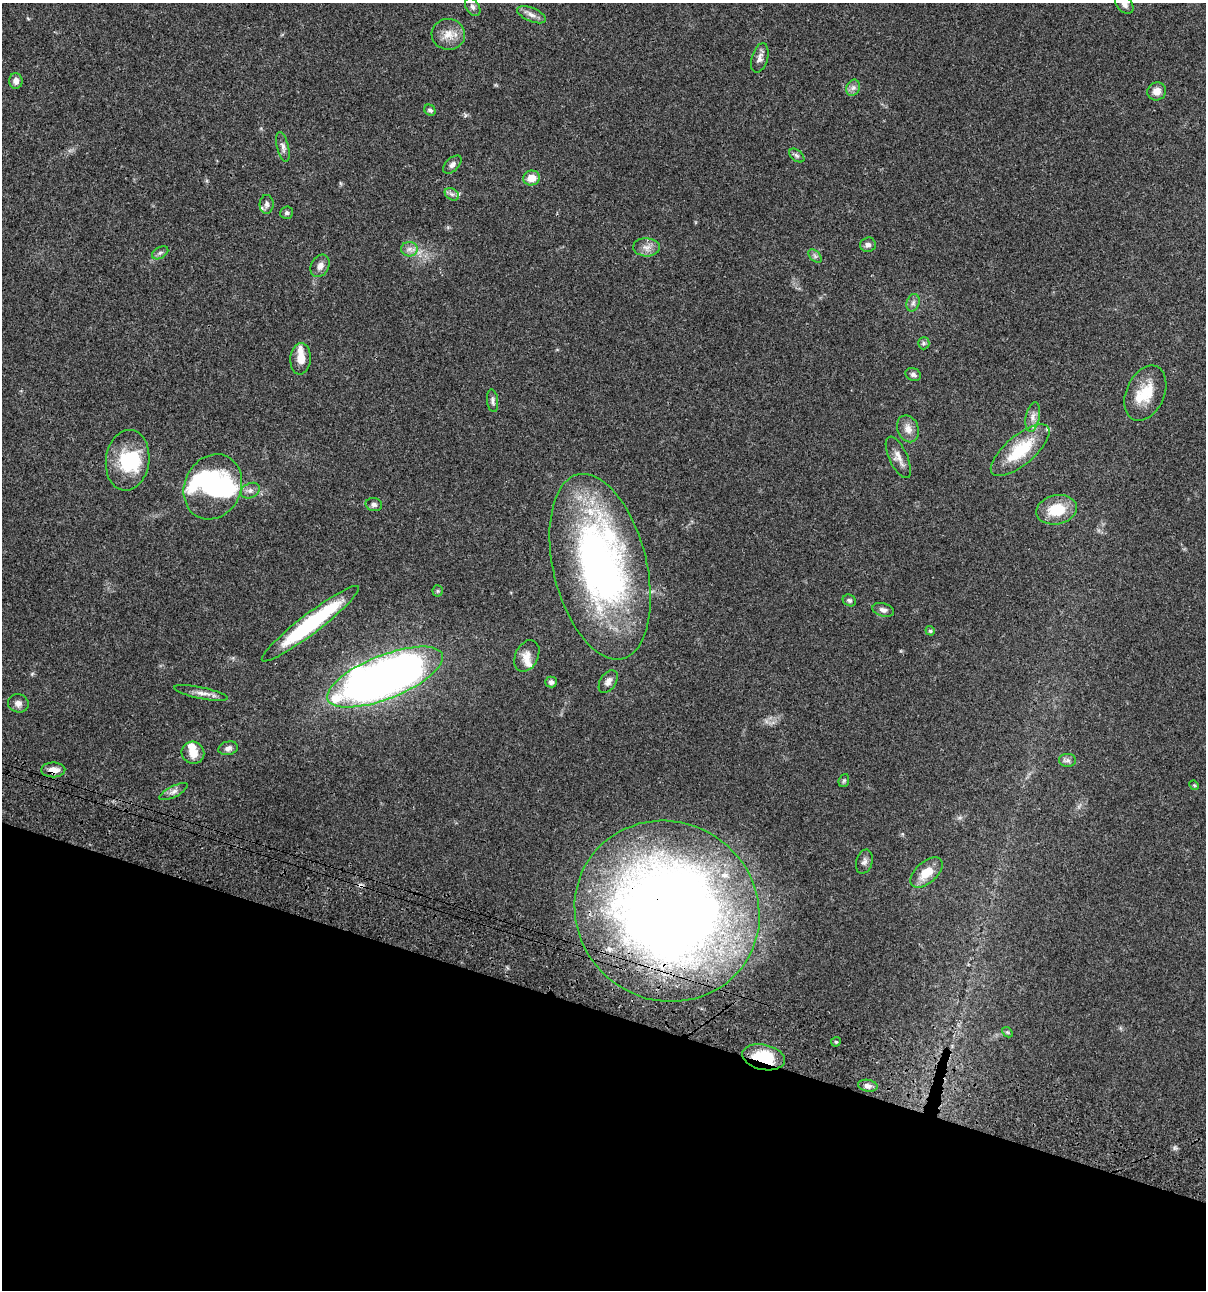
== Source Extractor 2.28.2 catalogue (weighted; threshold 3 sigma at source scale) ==
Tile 15 of 4 x 4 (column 3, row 4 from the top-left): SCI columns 2640-3843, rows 120-1407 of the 5404 x 5390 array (HDU 1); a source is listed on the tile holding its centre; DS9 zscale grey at full resolution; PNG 1208 x 1292 px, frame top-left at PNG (2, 3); each listed source drawn as its Kron ellipse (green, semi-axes under 4 px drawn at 4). Shown black and unused: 22% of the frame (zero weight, under 3 of 4 exposures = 9% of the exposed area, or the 3 px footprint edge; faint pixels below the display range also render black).
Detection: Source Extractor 2.28.2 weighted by HDU 2 'WHT'; one run over the whole footprint, this tile lists its part. Background 0.0467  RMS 0.0053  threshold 0.0237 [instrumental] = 3 sigma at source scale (4.5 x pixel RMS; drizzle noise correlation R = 1.50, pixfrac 1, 0.05/0.05 arcsec/px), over >= 5 px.
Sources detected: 74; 3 inside a brighter object's white glare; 1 cosmic-ray / hot-pixel residue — neither listed nor drawn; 7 inside a brighter listed object's ellipse — not listed separately; the other 63 listed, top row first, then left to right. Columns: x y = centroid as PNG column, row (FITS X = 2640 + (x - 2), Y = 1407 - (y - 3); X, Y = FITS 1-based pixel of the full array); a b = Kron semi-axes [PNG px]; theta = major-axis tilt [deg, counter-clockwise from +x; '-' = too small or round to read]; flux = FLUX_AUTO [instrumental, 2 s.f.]
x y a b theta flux
1124 4 11 7 -47 2.2
473 7 10 6 -56 1.6
532 15 15 6 -23 2.8
448 34 17 15 -8 6.4
760 58 15 8 73 2.6
16 81 8 6 -88 2.7
853 88 8 6 68 1.9
1157 91 9 9 - 4
430 110 6 5 - 1.2
283 147 15 6 -77 2.1
797 156 9 5 -40 1.1
452 165 11 6 44 1.9
531 178 8 7 - 6.5
452 194 8 5 -30 1.5
267 204 9 7 87 1.7
287 213 6 6 - 1
868 245 8 7 - 2
646 247 13 9 -2 3.6
409 249 8 7 - 2.4
160 253 9 5 30 1.3
815 256 8 5 -45 1.3
320 266 12 8 61 2.8
913 303 9 6 74 1.7
924 343 6 5 - 1
301 359 16 10 85 5.2
913 374 8 6 -28 1.5
1145 393 29 19 66 14
492 401 11 5 -83 1.5
1033 417 15 6 79 3.1
908 429 14 10 -67 4.1
1020 450 36 14 40 24
898 457 22 9 -65 4.2
128 460 30 21 82 23
213 487 33 28 64 50
250 491 10 7 25 2.2
374 504 8 6 -13 1.5
1057 510 20 14 12 14
600 567 95 46 -76 200
438 591 5 5 - 0.7
849 600 7 5 -26 1.2
883 610 11 6 -15 2.1
310 624 61 10 37 55
930 631 5 4 - 0.89
527 656 16 11 63 4.6
385 677 61 22 21 420
551 682 6 5 - 1.6
608 682 12 8 58 2.7
201 693 27 5 -11 3.6
18 703 10 9 - 2.3
228 748 10 6 12 2
193 753 11 11 - 6
1067 760 8 6 1 1.6
53 770 12 7 0 4.6
844 781 7 5 68 0.74
1194 785 5 4 - 0.49
173 792 15 5 27 2.2
864 862 12 8 75 2.1
926 872 19 10 42 8.8
667 911 94 89 -33 620
1007 1032 6 4 -43 0.66
836 1042 5 4 - 0.69
764 1057 21 12 -12 21
868 1086 10 6 -9 1.7
Overlapping masked pixels (flux is a lower limit): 3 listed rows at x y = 53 770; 667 911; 764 1057
Isophote crosses this tile's border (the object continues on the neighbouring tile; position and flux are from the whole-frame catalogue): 1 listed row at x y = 1124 4